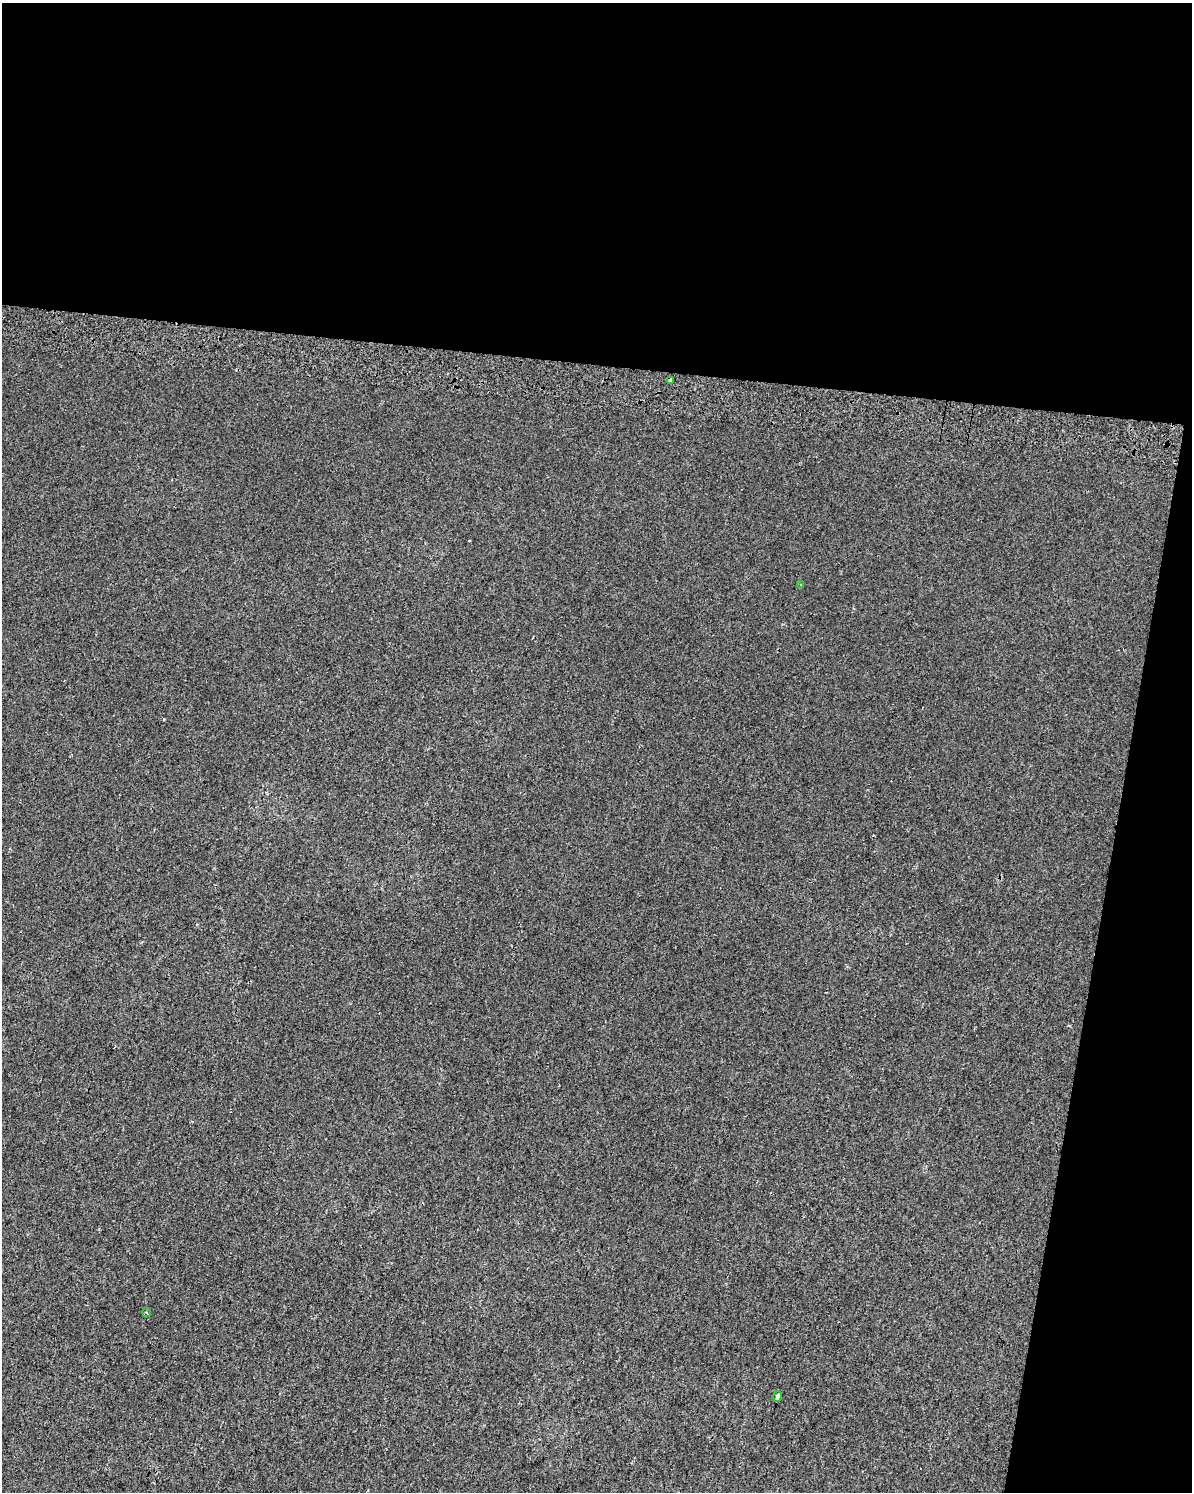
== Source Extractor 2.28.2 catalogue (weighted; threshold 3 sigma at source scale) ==
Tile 4 of 4 x 3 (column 4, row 1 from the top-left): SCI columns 3586-4775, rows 3312-4801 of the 4806 x 5072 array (HDU 1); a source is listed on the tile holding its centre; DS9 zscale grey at full resolution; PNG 1194 x 1494 px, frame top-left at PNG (2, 3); each listed source drawn as its Kron ellipse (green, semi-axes under 4 px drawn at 4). Shown black and unused: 30% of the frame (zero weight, under 2 of 3 exposures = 3% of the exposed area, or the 3 px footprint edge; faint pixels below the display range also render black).
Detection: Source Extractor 2.28.2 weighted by HDU 2 'WHT'; one run over the whole footprint, this tile lists its part. Background 2.86e-04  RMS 0.0053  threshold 0.0239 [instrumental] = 3 sigma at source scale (4.5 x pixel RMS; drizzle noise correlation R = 1.50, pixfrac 1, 0.0396/0.0396 arcsec/px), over >= 5 px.
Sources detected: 4; all 4 listed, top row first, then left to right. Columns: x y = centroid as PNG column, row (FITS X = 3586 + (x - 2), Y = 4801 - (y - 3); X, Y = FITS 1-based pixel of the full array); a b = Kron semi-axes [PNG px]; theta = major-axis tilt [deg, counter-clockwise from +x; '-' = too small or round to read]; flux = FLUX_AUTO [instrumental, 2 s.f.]
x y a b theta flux
671 380 3 3 - 2.9
801 585 3 3 - 0.43
146 1312 5 3 - 0.67
777 1397 5 3 - 8.4
Overlapping masked pixels (flux is a lower limit): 1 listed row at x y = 671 380